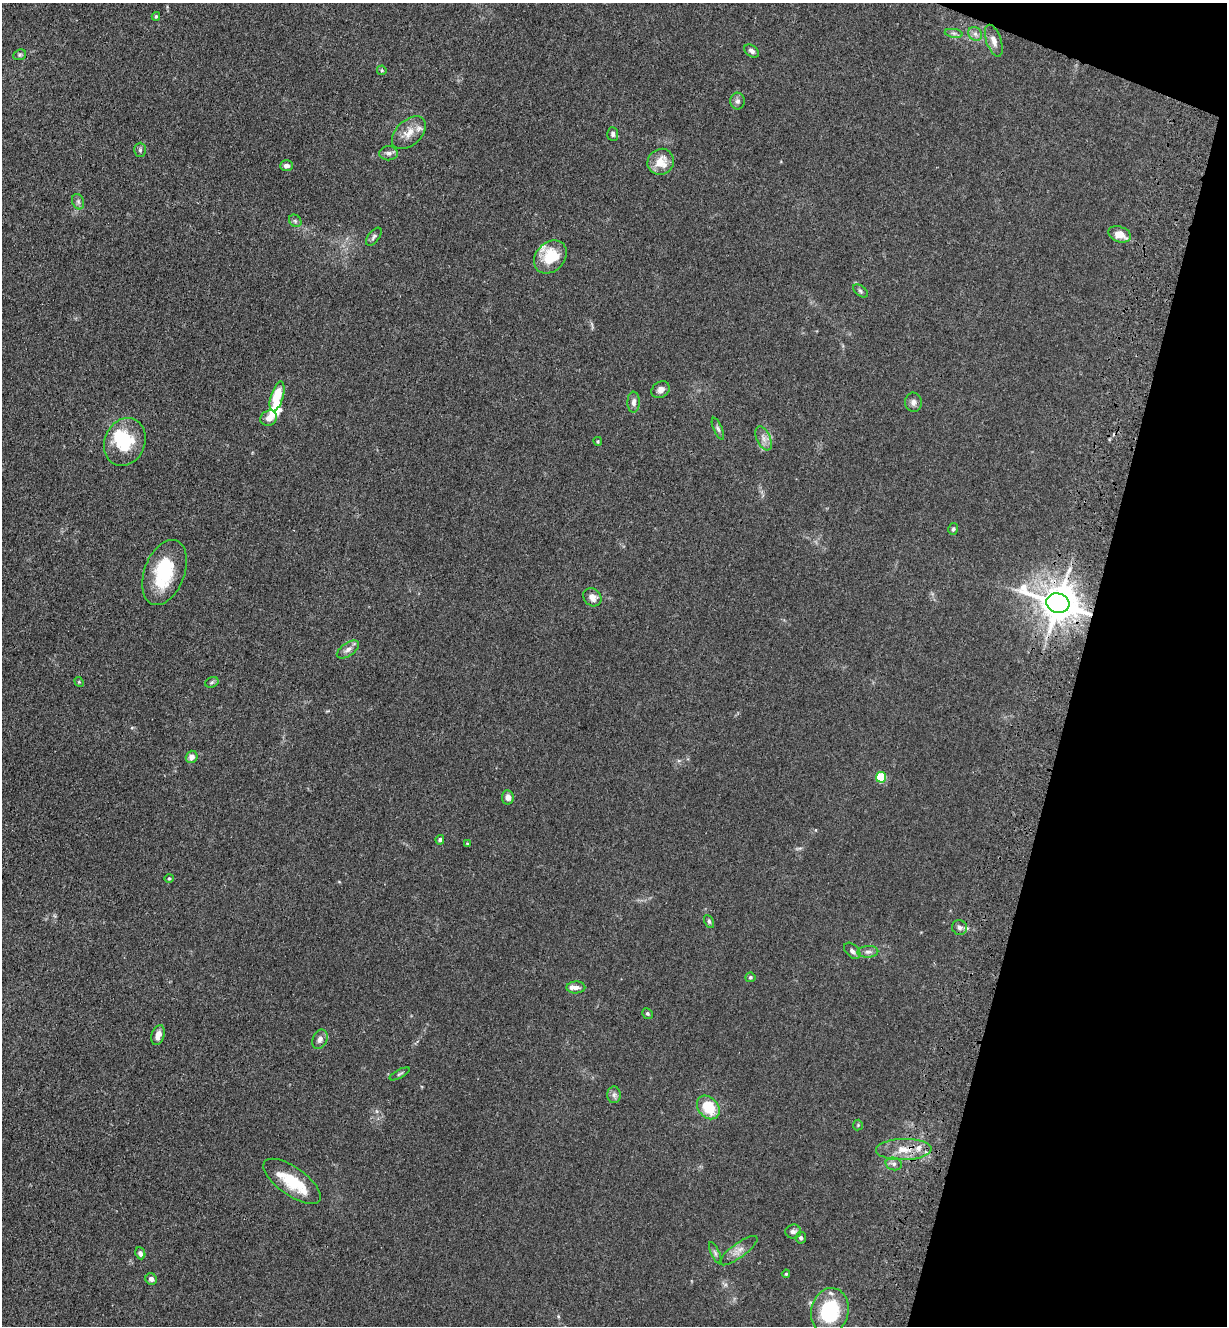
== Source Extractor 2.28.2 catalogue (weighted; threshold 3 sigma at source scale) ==
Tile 8 of 4 x 4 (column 4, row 2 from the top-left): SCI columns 3904-5128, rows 2683-4006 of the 5485 x 5364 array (HDU 1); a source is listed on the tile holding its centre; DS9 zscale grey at full resolution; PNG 1229 x 1328 px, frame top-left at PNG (2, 3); each listed source drawn as its Kron ellipse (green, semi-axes under 4 px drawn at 4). Shown black and unused: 13% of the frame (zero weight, under 3 of 4 exposures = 5% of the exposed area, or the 3 px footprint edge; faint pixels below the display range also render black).
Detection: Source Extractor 2.28.2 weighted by HDU 2 'WHT'; one run over the whole footprint, this tile lists its part. Background 0.0365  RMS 0.0045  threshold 0.0201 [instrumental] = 3 sigma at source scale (4.5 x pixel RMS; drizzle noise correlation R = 1.50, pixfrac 1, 0.05/0.05 arcsec/px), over >= 5 px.
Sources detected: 75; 3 inside a brighter object's white glare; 1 cosmic-ray / hot-pixel residue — neither listed nor drawn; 5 inside a brighter listed object's ellipse — not listed separately; the other 66 listed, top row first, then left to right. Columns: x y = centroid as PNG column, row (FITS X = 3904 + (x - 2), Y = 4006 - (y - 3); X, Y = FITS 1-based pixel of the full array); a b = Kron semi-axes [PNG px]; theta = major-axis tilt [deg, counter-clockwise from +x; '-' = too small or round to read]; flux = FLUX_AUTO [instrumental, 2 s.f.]
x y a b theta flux
156 16 4 3 - 0.68
954 33 9 4 -8 1
975 34 7 6 - 1.5
994 41 16 7 -71 3
752 51 8 5 -36 1.4
20 55 7 5 21 0.71
382 70 5 4 - 0.5
737 101 8 7 - 1.4
409 133 20 12 43 5.5
613 134 7 5 -84 1.2
140 150 7 5 89 0.87
388 153 9 7 0 1.5
661 162 13 12 - 7.1
286 166 6 5 - 1.7
78 202 8 6 -70 1
295 221 7 5 -45 0.91
1120 234 12 7 -20 5.3
374 237 10 5 52 1.2
550 257 18 14 45 15
860 291 8 5 -39 0.85
660 390 10 7 36 2.5
277 396 15 6 73 14
634 402 10 6 89 1.9
913 402 10 8 -86 1.8
269 418 8 7 - 2.7
718 429 12 4 -66 1.1
764 438 13 7 -66 2.5
598 441 4 3 - 0.48
125 442 25 20 67 18
953 529 6 4 77 0.77
164 572 34 20 69 24
592 597 10 8 -44 3.2
1058 603 12 9 -16 1200
348 649 13 6 34 2.2
79 682 5 4 - 0.44
212 682 7 5 19 0.76
192 757 6 6 - 2.6
881 777 5 5 - 21
508 797 7 6 - 2
440 840 5 4 - 0.73
467 843 3 3 - 0.36
169 878 4 4 - 0.49
709 921 7 4 -63 0.78
959 927 7 7 - 1.5
852 951 10 6 -45 1.5
868 952 10 6 4 1.6
750 977 5 4 - 0.76
576 987 9 6 1 1.9
648 1014 6 5 - 0.75
158 1035 10 6 72 3.1
320 1039 10 7 65 2.3
400 1074 11 3 28 0.77
614 1095 8 7 - 1.5
708 1107 13 10 -49 14
858 1125 5 5 - 0.55
904 1149 28 10 1 8.1
894 1164 8 6 -13 1.5
292 1181 34 14 -35 16
793 1232 8 7 - 1.6
801 1238 6 5 - 0.97
738 1251 23 7 36 3.4
140 1253 6 5 - 1.5
715 1253 12 4 -65 1.1
786 1274 4 4 - 0.53
151 1279 6 5 - 1.6
830 1311 23 18 78 30
Overlapping masked pixels (flux is a lower limit): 2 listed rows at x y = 1058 603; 904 1149